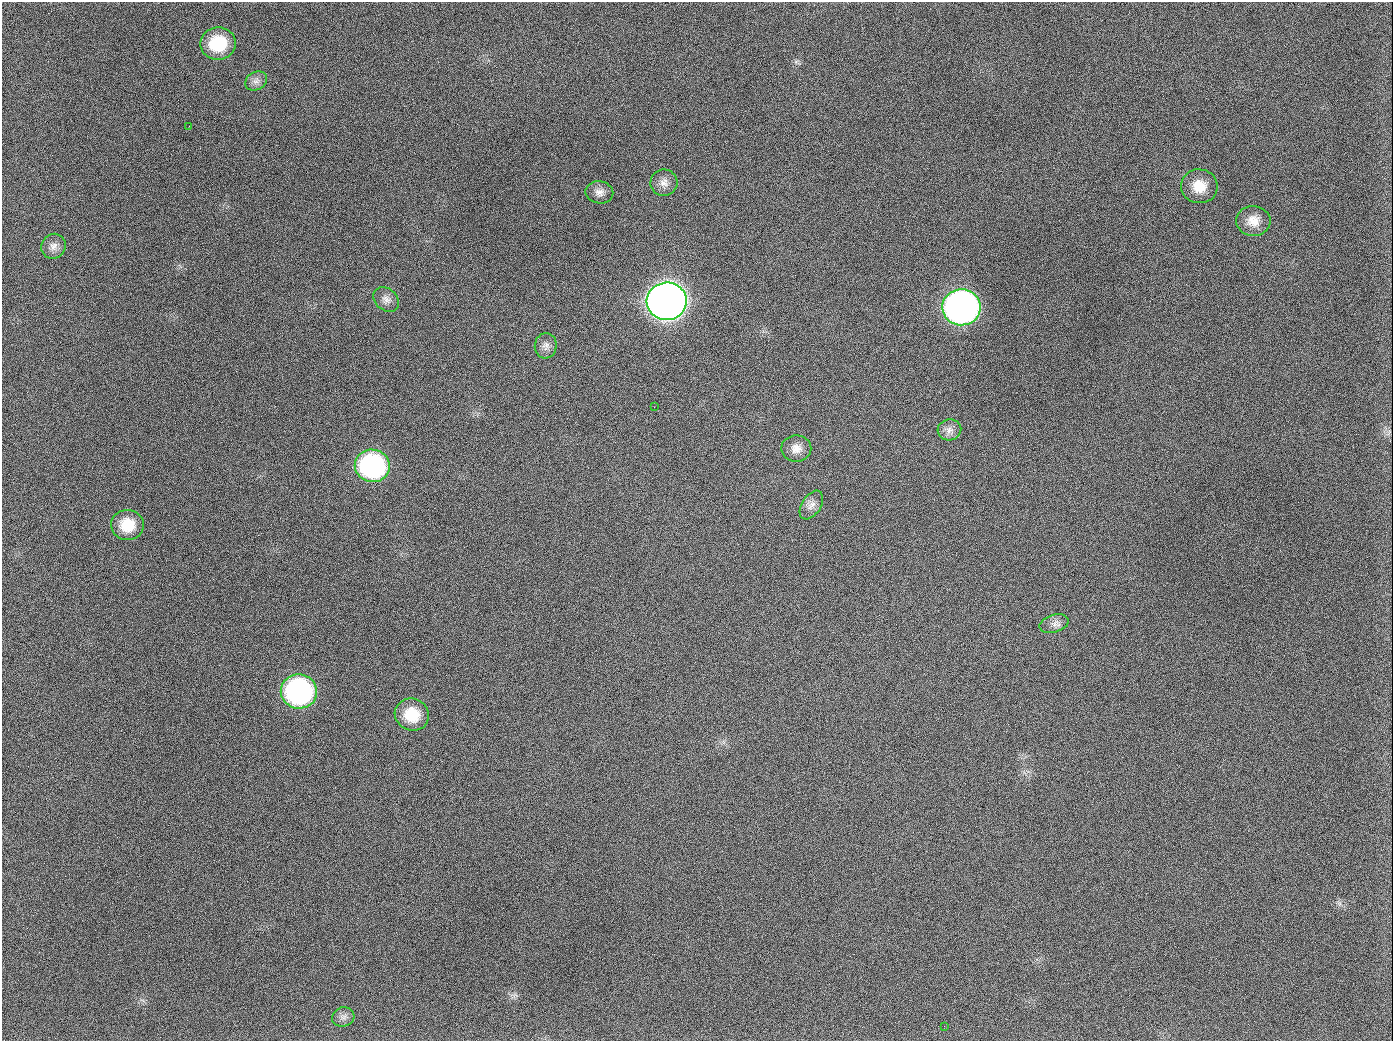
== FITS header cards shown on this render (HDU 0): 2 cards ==
NAXIS1  =                 1391
NAXIS2  =                 1039

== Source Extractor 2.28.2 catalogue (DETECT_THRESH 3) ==
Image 1391 x 1039 px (HDU 0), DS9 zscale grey, 1 PNG px = 1 image px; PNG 1395 x 1043 px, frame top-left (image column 1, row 1039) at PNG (2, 2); each listed source drawn as its Kron ellipse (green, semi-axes under 4 px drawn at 4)
Background 1370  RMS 66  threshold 198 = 3 sigma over >= 5 px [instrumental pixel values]
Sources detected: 23; all 23 listed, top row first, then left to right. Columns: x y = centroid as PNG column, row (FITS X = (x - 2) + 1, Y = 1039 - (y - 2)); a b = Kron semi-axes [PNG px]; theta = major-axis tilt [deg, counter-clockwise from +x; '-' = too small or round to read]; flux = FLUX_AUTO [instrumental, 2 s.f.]
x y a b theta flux
218 44 18 16 9 2.1e+05
256 81 12 9 30 2.6e+04
189 126 2 2 - 7.1e+03
664 183 13 13 - 3.8e+04
1199 186 18 17 - 9.4e+04
599 192 14 11 -9 3.2e+04
1253 221 17 15 -3 6.4e+04
53 246 13 12 - 3.4e+04
386 299 14 11 -40 3.0e+04
667 301 20 19 - 5.9e+06
961 307 19 18 - 2.6e+06
546 346 13 11 83 2.8e+04
654 407 2 2 - 4.0e+03
949 430 12 10 12 3.1e+04
796 448 15 13 1 4.3e+04
372 466 17 16 - 8.9e+05
811 505 16 9 57 3.3e+04
127 525 16 15 - 1.2e+05
1054 624 15 8 16 3.0e+04
299 691 18 17 - 1.0e+06
412 715 17 16 - 1.3e+05
343 1017 11 9 14 2.4e+04
944 1026 2 2 - 6.2e+03